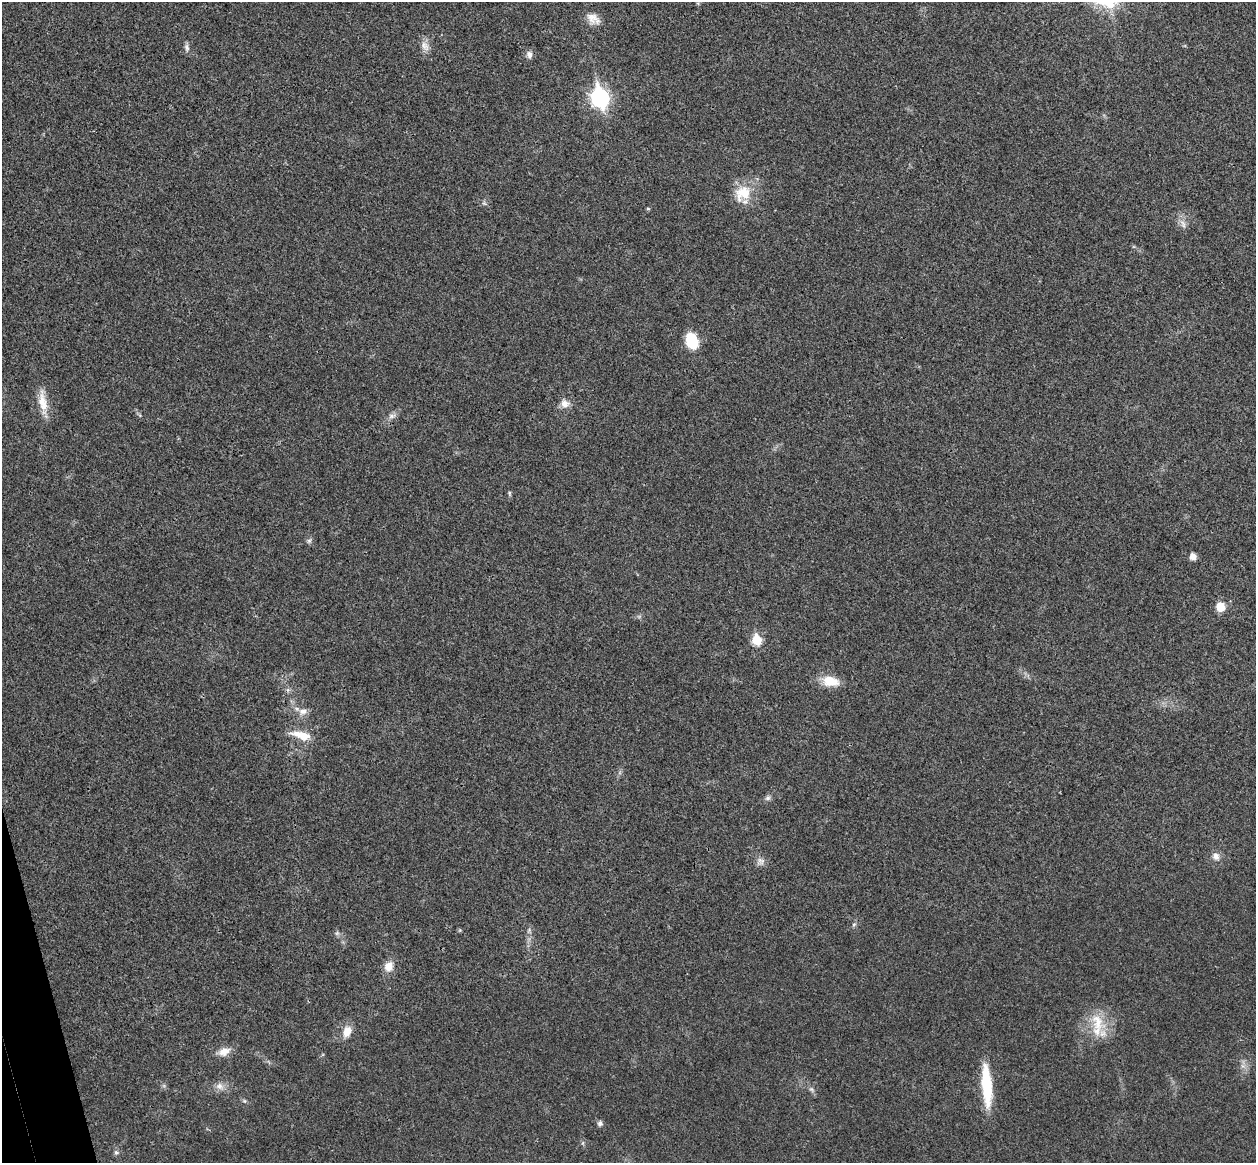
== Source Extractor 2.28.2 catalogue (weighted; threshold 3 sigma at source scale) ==
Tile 7 of 4 x 4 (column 3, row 2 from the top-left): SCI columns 2567-3820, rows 2482-3642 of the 5134 x 5077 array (HDU 1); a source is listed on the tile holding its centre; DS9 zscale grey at full resolution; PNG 1258 x 1165 px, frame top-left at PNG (2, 2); no overlay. Shown black and unused: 1% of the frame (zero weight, under 3 of 4 exposures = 6% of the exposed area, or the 3 px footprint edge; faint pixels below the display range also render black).
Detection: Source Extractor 2.28.2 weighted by HDU 2 'WHT'; one run over the whole footprint, this tile lists its part. Background 0.0227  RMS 0.0047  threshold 0.0209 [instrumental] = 3 sigma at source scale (4.5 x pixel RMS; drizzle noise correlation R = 1.50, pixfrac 1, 0.05/0.05 arcsec/px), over >= 5 px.
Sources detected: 39; all 39 listed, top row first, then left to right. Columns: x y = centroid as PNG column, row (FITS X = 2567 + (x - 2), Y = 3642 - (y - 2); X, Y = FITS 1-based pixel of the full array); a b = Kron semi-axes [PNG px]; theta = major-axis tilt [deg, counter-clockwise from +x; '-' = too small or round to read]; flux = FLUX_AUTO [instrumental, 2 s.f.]
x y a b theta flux
593 19 19 13 -34 5.1
425 46 15 10 -57 3.5
187 47 11 6 -73 1.7
529 55 10 7 -82 2.1
600 98 10 8 -74 140
743 193 25 21 46 13
484 203 6 5 - 0.87
648 209 5 4 - 0.58
1183 224 14 6 -67 2.6
692 341 17 12 -71 14
43 401 31 11 -82 7.9
565 404 11 10 - 3.7
392 416 12 6 11 1.9
509 493 6 4 -76 0.69
309 541 7 7 - 1.2
1193 556 7 6 - 3.1
1220 607 11 10 - 5.6
757 640 7 6 - 20
830 681 22 13 -12 8.9
303 711 12 8 13 3.2
301 735 25 9 -15 8.6
768 798 8 6 34 1.3
1216 856 11 9 -54 3
760 862 12 11 - 2.6
854 924 6 4 43 0.81
460 930 5 4 - 0.54
529 930 6 5 - 0.91
337 933 6 6 - 1.1
389 966 12 10 66 5.4
1098 1022 30 18 -69 15
347 1031 14 10 69 5.5
224 1051 16 10 20 4.7
1243 1066 7 5 -43 1.5
220 1086 12 9 -21 3.3
987 1086 49 11 -86 21
811 1089 7 4 -33 1.1
244 1101 7 5 -44 0.89
600 1123 7 6 - 1.4
116 1152 7 5 -67 1.1